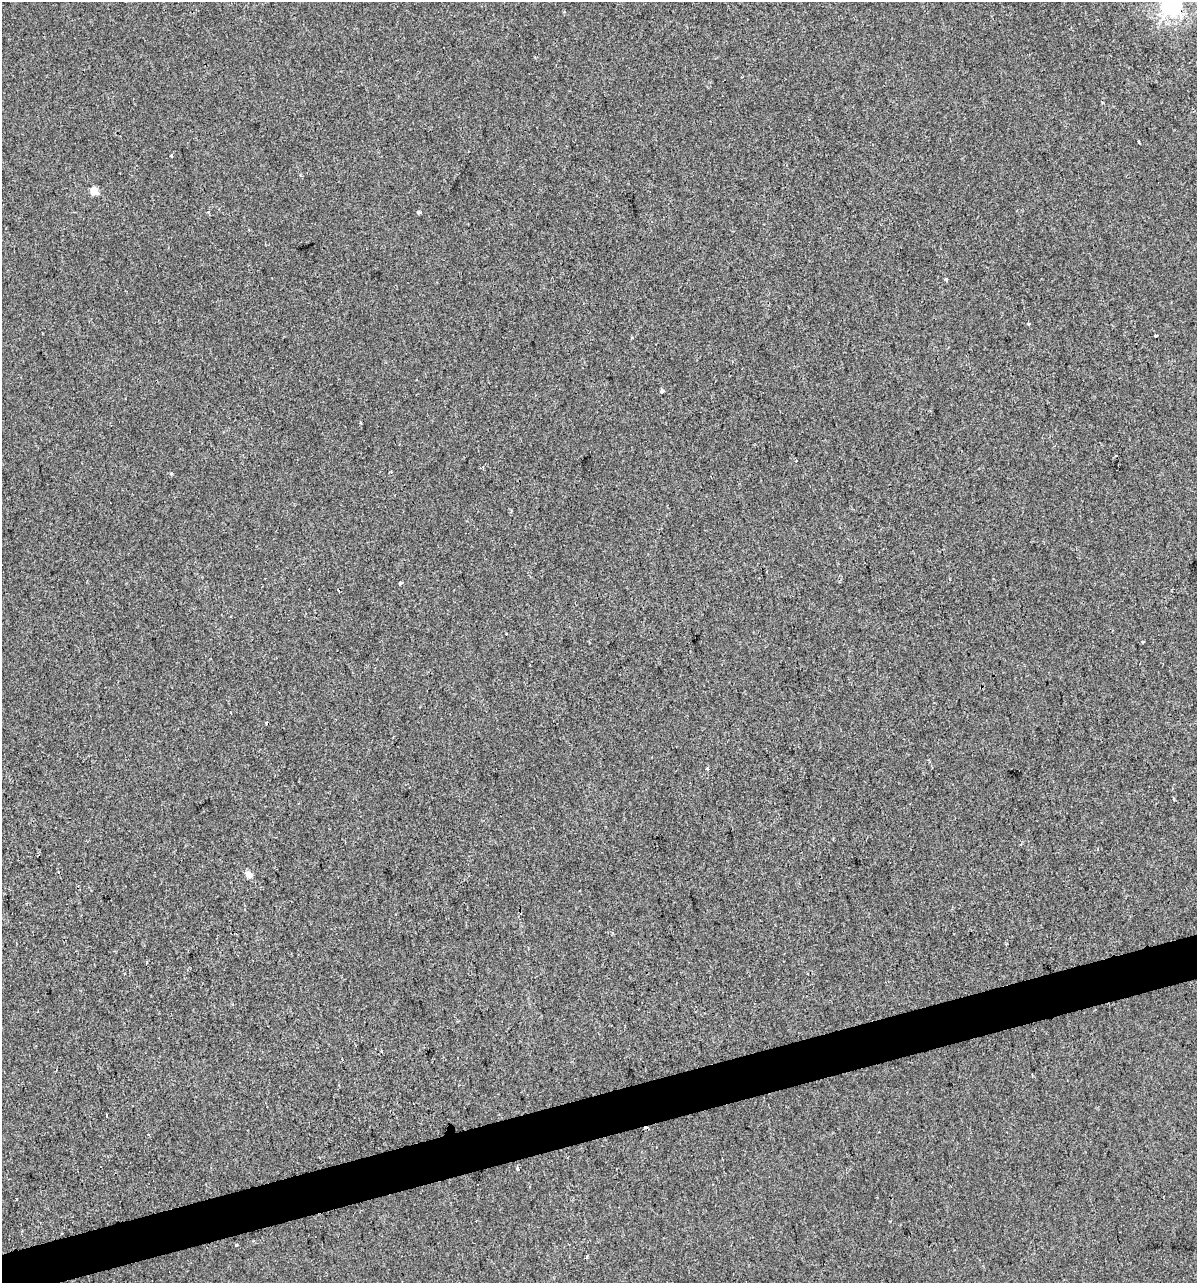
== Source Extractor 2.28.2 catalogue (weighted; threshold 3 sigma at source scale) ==
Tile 7 of 4 x 4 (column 3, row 2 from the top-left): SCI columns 2485-3679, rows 2562-3842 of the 4919 x 5122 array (HDU 1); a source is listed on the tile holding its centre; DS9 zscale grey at full resolution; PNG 1199 x 1285 px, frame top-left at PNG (2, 2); no overlay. Shown black and unused: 3% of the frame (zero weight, under 2 of 3 exposures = <1% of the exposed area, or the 3 px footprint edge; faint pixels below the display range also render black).
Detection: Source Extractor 2.28.2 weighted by HDU 2 'WHT'; one run over the whole footprint, this tile lists its part. Background 1.48e-04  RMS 0.0042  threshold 0.019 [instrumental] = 3 sigma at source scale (4.5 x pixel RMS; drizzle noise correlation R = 1.50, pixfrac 1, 0.0396/0.0396 arcsec/px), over >= 5 px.
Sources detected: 27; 6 cosmic-ray / hot-pixel residue — not listed; the other 21 listed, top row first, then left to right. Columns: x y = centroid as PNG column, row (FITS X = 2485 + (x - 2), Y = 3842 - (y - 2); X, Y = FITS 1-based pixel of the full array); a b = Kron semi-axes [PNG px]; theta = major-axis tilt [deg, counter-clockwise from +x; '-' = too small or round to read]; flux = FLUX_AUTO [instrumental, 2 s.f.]
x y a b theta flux
1171 6 7 7 - 170
1138 141 3 3 - 1.1
171 155 3 3 - 1.6
94 191 5 5 - 12
419 212 3 3 - 2.1
946 279 3 3 - 0.79
1028 324 3 3 - 1.1
1156 336 3 3 - 1.2
662 391 4 4 - 1.3
1116 456 3 2 - 0.77
171 473 3 3 - 0.67
400 583 3 3 - 3.7
506 633 3 2 - 0.47
1143 642 3 3 - 1.8
707 768 3 2 - 1.1
248 874 4 4 - 6
382 1051 3 2 - 0.66
518 1169 3 3 - 2
17 1199 3 2 - 0.6
236 1245 4 3 - 1.9
587 1256 5 2 - 0.47
Overlapping masked pixels (flux is a lower limit): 1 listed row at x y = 1171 6
Isophote crosses this tile's border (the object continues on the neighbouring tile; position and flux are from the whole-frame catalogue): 1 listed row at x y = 1171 6